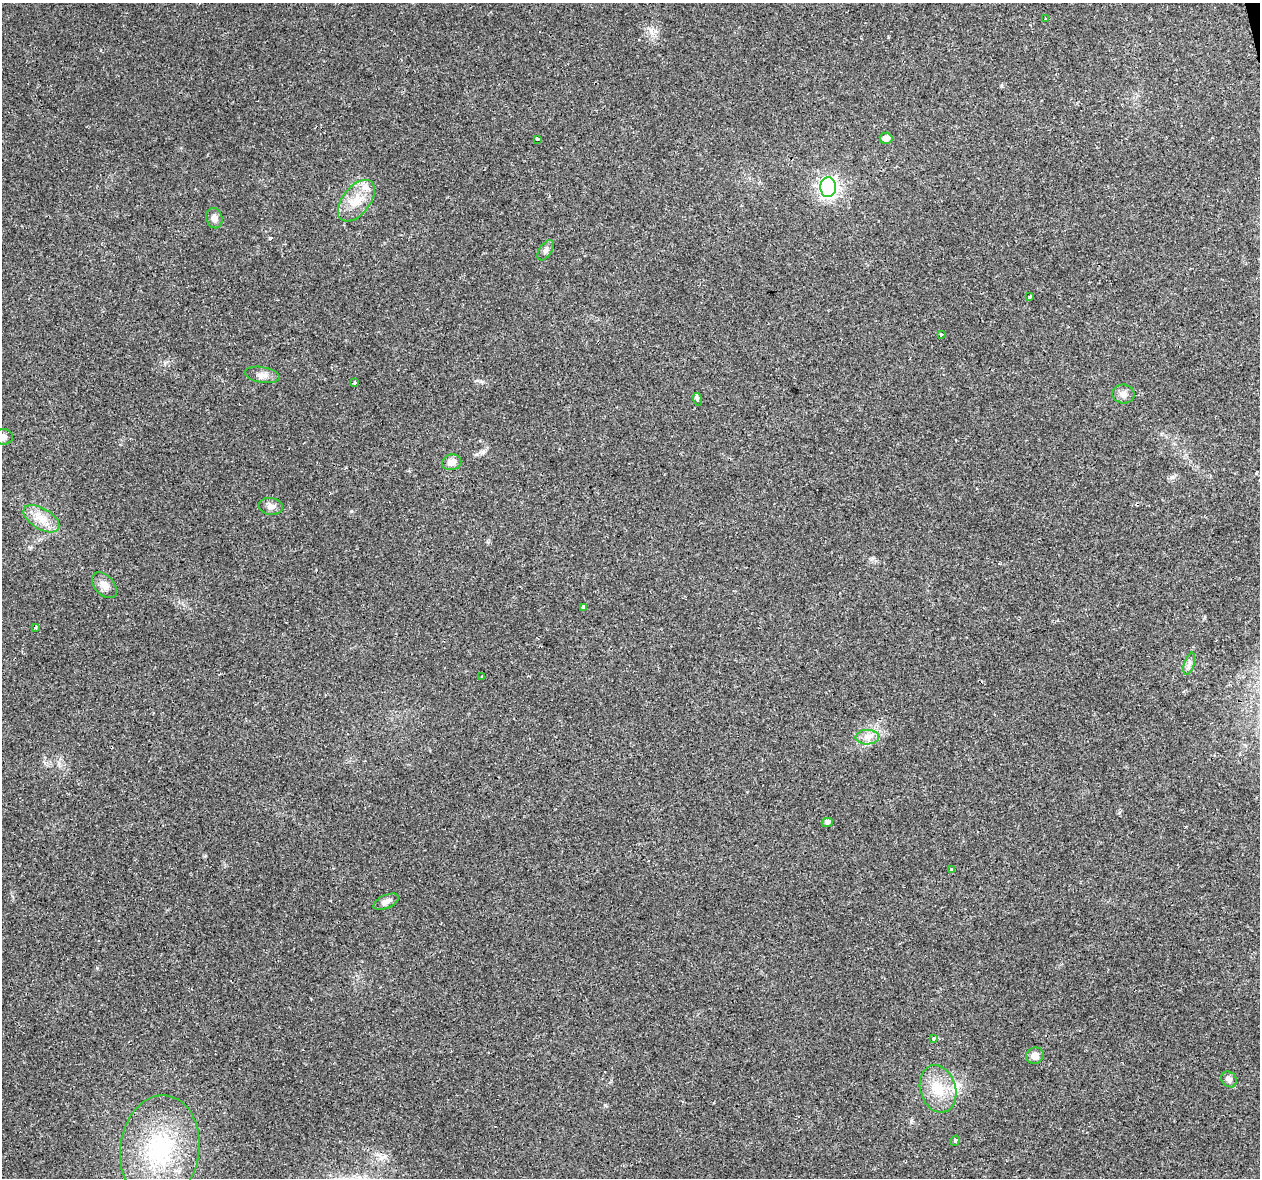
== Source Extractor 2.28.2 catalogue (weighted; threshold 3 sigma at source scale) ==
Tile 10 of 4 x 4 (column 2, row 3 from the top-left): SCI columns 1270-2527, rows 1262-2437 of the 5057 x 4923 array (HDU 1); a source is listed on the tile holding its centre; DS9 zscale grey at full resolution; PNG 1262 x 1180 px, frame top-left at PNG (2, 3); each listed source drawn as its Kron ellipse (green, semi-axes under 4 px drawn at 4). Shown black and unused: <1% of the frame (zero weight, under 2 of 3 exposures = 3% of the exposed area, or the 3 px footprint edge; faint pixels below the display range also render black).
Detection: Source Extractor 2.28.2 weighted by HDU 2 'WHT'; one run over the whole footprint, this tile lists its part. Background 0.0296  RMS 0.0032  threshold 0.0145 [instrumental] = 3 sigma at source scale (4.5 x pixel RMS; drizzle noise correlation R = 1.50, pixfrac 1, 0.0396/0.0396 arcsec/px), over >= 5 px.
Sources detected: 33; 1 inside a brighter listed object's ellipse — not listed separately; the other 32 listed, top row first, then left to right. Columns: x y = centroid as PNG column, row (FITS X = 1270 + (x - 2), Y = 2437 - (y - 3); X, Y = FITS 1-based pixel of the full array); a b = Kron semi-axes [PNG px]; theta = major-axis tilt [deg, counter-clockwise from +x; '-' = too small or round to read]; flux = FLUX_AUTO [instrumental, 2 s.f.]
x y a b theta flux
1046 18 3 2 - 0.33
886 138 6 5 - 1.8
537 139 3 3 - 0.65
828 187 10 8 -88 120
356 201 24 14 52 6.7
214 218 10 8 -75 1.6
546 250 11 6 56 0.97
1030 297 3 3 - 0.48
941 334 4 3 - 0.36
262 375 17 8 -10 2
355 383 3 3 - 0.86
1123 394 11 9 -10 1.8
697 399 6 4 -72 0.56
3 437 10 7 0 1.4
452 462 9 8 - 2.5
271 506 12 8 -7 1.7
41 519 20 10 -31 4.6
104 585 15 9 -48 2.6
583 607 4 3 - 0.81
35 627 4 2 - 0.32
1189 664 11 5 72 1.1
481 676 3 2 - 0.48
867 737 12 7 1 2.1
827 822 5 4 - 0.95
951 869 3 3 - 0.78
386 902 13 6 24 1.6
933 1039 4 3 - 0.97
1035 1056 9 8 - 2.4
1229 1079 8 7 - 1.4
938 1089 24 17 -73 8.8
955 1141 5 3 - 0.41
160 1149 54 39 83 36
Isophote crosses this tile's border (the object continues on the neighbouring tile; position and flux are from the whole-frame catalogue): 1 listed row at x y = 3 437
Unlisted compact peaks at least as high as the median listed source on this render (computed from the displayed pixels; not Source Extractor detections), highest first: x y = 483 452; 351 511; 605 1105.